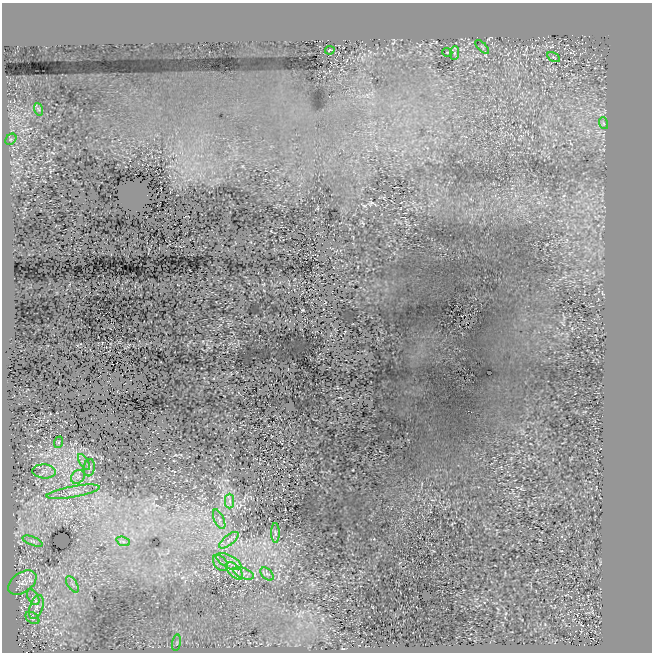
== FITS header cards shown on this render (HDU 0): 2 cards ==
NAXIS1  =                  650
NAXIS2  =                  650

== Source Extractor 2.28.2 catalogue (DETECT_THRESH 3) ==
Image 650 x 650 px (HDU 0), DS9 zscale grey, 1 PNG px = 1 image px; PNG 654 x 654 px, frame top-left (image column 1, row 650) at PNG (2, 3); each listed source drawn as its Kron ellipse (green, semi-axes under 4 px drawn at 4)
Background 258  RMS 16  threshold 49.5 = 3 sigma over >= 5 px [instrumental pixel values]
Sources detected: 31; all 31 listed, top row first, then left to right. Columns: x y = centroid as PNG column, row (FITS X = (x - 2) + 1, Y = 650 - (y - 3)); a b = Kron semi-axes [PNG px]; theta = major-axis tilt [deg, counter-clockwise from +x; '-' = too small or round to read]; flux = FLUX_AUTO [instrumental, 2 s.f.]
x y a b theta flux
482 47 9 3 -45 1300
330 50 5 2 - 930
447 52 5 3 - 860
454 53 7 4 89 2500
553 57 7 3 -31 1300
38 109 6 4 -70 1900
603 123 6 4 -71 1600
11 139 6 4 44 2300
59 442 6 4 70 1400
84 462 9 3 -58 3100
89 468 9 5 82 3300
44 471 11 7 -5 5600
78 477 8 6 43 4100
73 492 27 5 10 11000
230 501 7 4 -89 2600
219 519 11 5 -65 3200
275 533 10 4 -89 2500
229 540 12 5 39 4600
33 541 10 4 -22 3100
123 541 7 4 -19 2700
229 561 14 6 -28 7200
220 563 9 6 -53 3700
235 571 10 6 -48 5700
243 573 11 5 -22 5400
267 574 8 5 -44 3100
22 583 16 10 36 9000
72 584 9 5 -57 3700
33 597 8 5 -59 3300
36 607 12 6 72 6200
32 618 8 5 -36 2400
177 643 8 4 82 2300